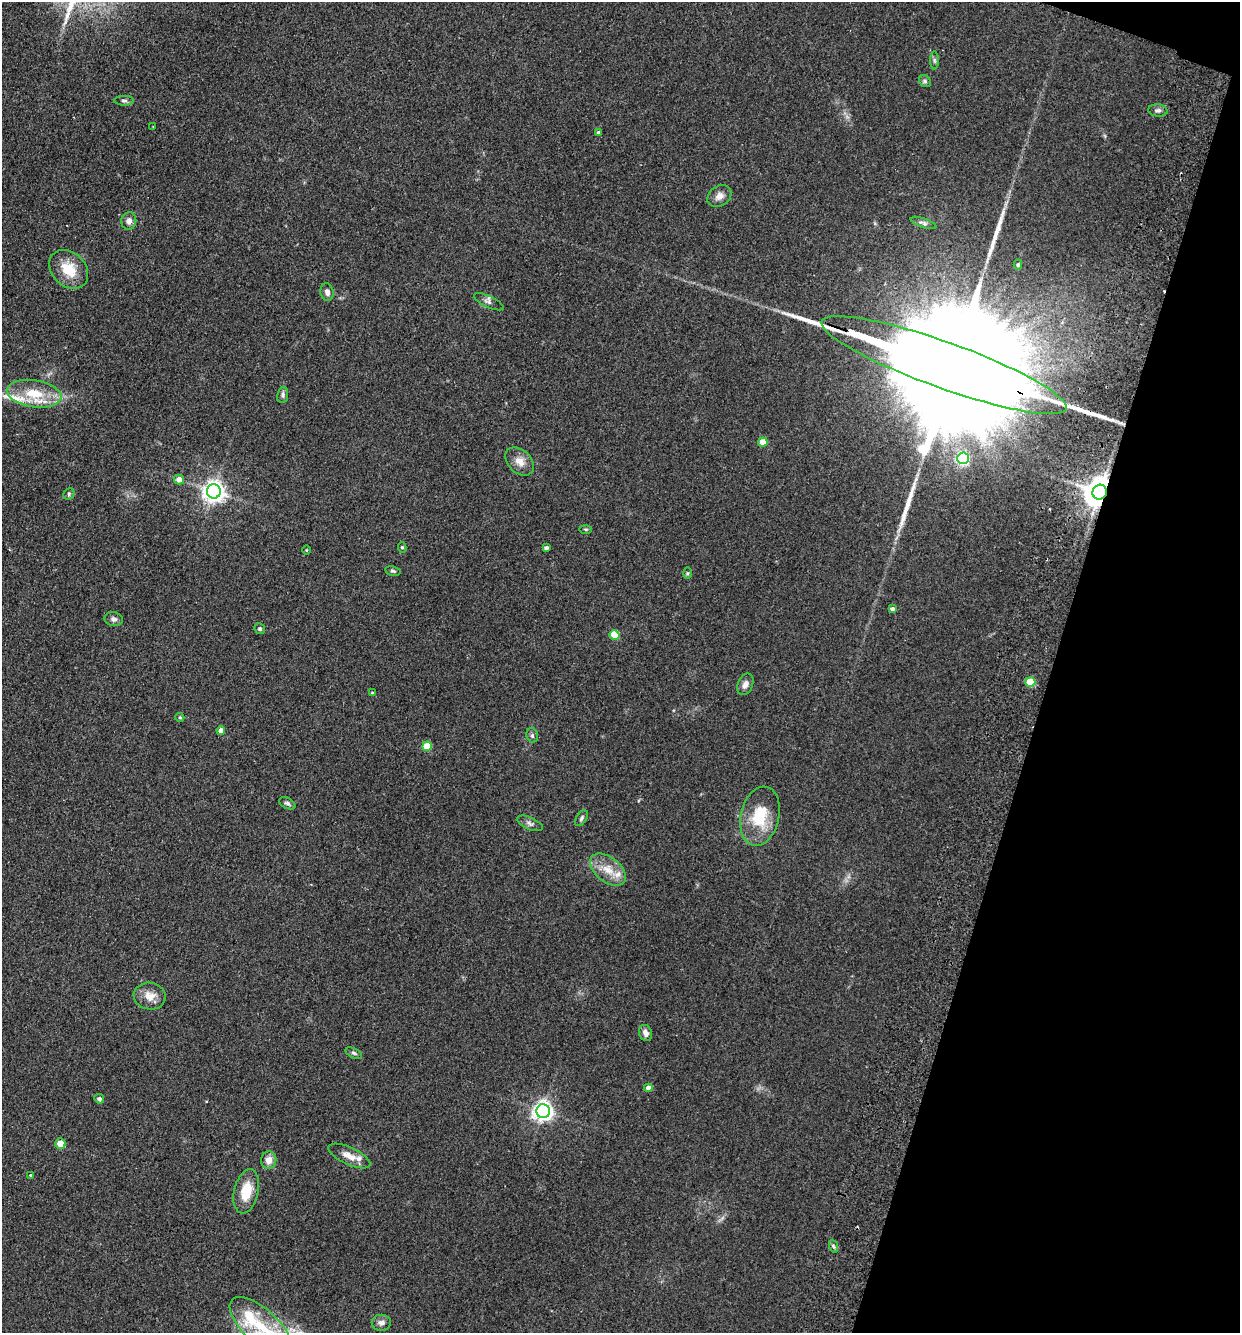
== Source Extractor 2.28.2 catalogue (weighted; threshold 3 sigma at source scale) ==
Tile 8 of 4 x 4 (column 4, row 2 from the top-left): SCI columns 4028-5265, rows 2685-4015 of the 5452 x 5368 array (HDU 1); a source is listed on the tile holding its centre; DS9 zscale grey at full resolution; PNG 1242 x 1335 px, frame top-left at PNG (2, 2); each listed source drawn as its Kron ellipse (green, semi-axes under 4 px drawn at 4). Shown black and unused: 16% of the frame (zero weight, under 2 of 3 exposures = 3% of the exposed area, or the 3 px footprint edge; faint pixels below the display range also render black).
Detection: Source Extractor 2.28.2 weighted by HDU 2 'WHT'; one run over the whole footprint, this tile lists its part. Background 0.15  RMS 0.011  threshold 0.0505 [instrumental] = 3 sigma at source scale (4.5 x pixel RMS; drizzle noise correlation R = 1.50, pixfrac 1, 0.05/0.05 arcsec/px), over >= 5 px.
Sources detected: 66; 1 cosmic-ray / hot-pixel residue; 2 long thin detections or spike segments (spike, bleed or trail) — neither listed nor drawn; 4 inside a brighter listed object's ellipse — not listed separately; the other 59 listed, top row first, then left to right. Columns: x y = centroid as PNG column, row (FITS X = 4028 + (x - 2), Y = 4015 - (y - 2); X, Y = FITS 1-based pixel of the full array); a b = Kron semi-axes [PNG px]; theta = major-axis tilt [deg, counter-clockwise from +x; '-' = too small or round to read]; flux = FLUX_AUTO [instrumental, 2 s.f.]
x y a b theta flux
934 60 9 4 -89 2.2
925 81 6 5 - 2.1
124 101 10 5 0 2.6
1158 110 9 6 -6 3.4
153 127 3 2 - 1.1
599 133 4 3 - 2.5
719 196 13 9 38 7.7
129 221 8 7 - 5.7
924 223 13 4 -19 3.4
1018 265 5 4 - 1.9
69 269 22 16 -44 27
327 292 9 6 -80 4.6
489 302 16 5 -25 3.8
944 365 130 23 -20 120000
34 394 27 13 -8 35
283 395 8 5 83 2.8
763 442 5 4 - 21
963 458 6 6 - 180
520 461 16 11 -44 11
179 480 5 5 - 8.2
214 491 7 7 - 740
1100 492 7 7 - 1900
69 494 6 5 - 1.8
586 529 6 3 0 1.4
402 547 5 4 - 1.7
546 548 4 4 - 3.1
306 550 4 3 - 0.86
393 571 8 5 -11 2
687 573 6 4 90 1.4
892 609 4 4 - 3.3
114 619 9 7 -13 3.5
260 629 6 5 - 2.1
615 635 5 5 - 35
1030 682 5 5 - 44
745 684 11 7 66 5.9
372 693 4 4 - 1.1
180 717 4 4 - 1.4
221 731 4 4 - 7.2
532 735 7 5 -74 2.3
427 746 5 5 - 31
287 803 9 5 -28 2.8
760 816 30 19 77 43
582 818 9 5 59 2.5
530 823 14 6 -24 3.8
608 870 20 12 -39 18
150 996 16 13 -10 13
646 1033 8 6 -68 5.3
354 1053 9 4 -25 2.3
648 1088 4 4 - 8.2
99 1099 5 4 - 3.1
543 1111 7 7 - 590
60 1144 5 5 - 16
349 1156 23 8 -25 12
269 1160 8 7 - 9.3
30 1175 3 3 - 2.6
246 1191 22 12 78 27
833 1246 7 4 -70 2.1
381 1323 9 8 - 4.9
261 1327 39 17 -43 54
Overlapping masked pixels (flux is a lower limit): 2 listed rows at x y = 944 365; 1100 492
Isophote crosses this tile's border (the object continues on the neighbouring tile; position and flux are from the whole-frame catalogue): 1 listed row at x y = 261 1327